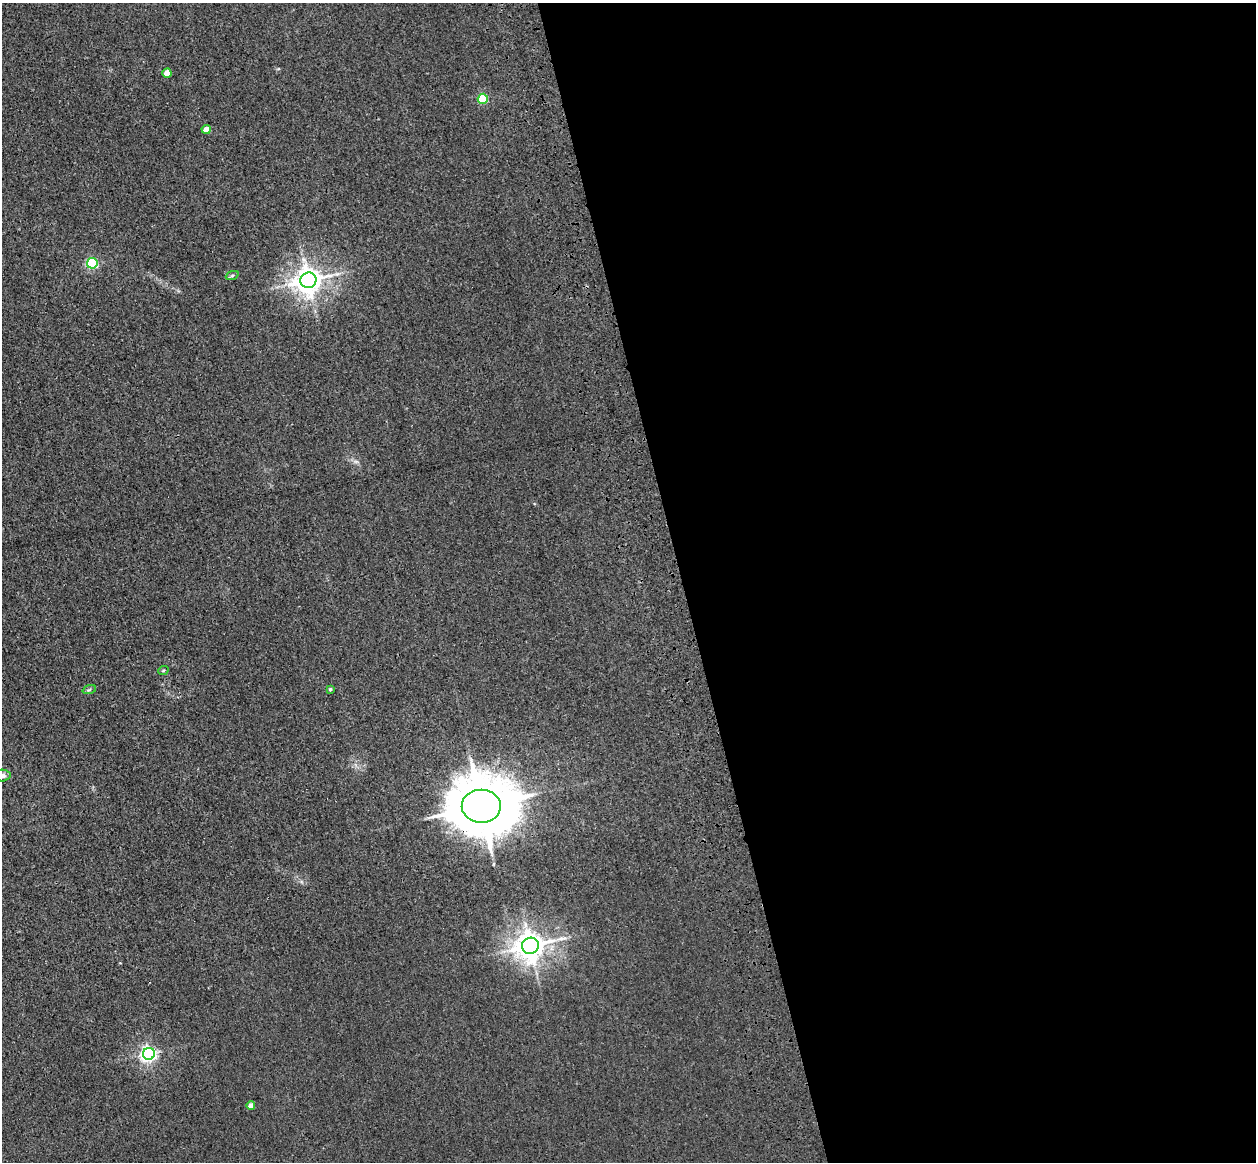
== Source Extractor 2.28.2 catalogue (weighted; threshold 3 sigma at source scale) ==
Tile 8 of 4 x 4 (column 4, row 2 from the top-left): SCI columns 3874-5127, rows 2605-3764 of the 5241 x 5093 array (HDU 1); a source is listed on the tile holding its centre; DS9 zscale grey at full resolution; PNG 1258 x 1164 px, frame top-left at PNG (2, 3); each listed source drawn as its Kron ellipse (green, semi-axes under 4 px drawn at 4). Shown black and unused: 46% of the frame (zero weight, under 3 of 4 exposures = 6% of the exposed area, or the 3 px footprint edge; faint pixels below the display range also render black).
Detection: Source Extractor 2.28.2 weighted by HDU 2 'WHT'; one run over the whole footprint, this tile lists its part. Background 0.0213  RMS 0.0051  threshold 0.0228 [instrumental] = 3 sigma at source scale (4.5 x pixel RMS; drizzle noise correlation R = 1.50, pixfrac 1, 0.05/0.05 arcsec/px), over >= 5 px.
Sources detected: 14; all 14 listed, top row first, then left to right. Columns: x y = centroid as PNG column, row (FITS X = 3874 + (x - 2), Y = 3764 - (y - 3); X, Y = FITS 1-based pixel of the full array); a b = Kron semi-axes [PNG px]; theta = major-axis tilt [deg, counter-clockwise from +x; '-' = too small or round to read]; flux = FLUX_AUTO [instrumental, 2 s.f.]
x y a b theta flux
167 73 4 4 - 6.7
483 99 5 5 - 29
206 129 4 4 - 5.4
92 263 5 5 - 56
232 276 7 4 20 0.88
308 280 8 7 - 590
163 671 5 3 - 0.51
330 689 3 3 - 0.68
89 690 7 4 19 0.85
2 776 9 6 1 2.6
481 806 19 16 1 3500
530 946 8 8 - 670
149 1054 6 6 - 160
251 1106 4 4 - 4.1
Overlapping masked pixels (flux is a lower limit): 1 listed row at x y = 481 806
Isophote crosses this tile's border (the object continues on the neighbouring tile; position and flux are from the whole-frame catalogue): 1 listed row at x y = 2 776